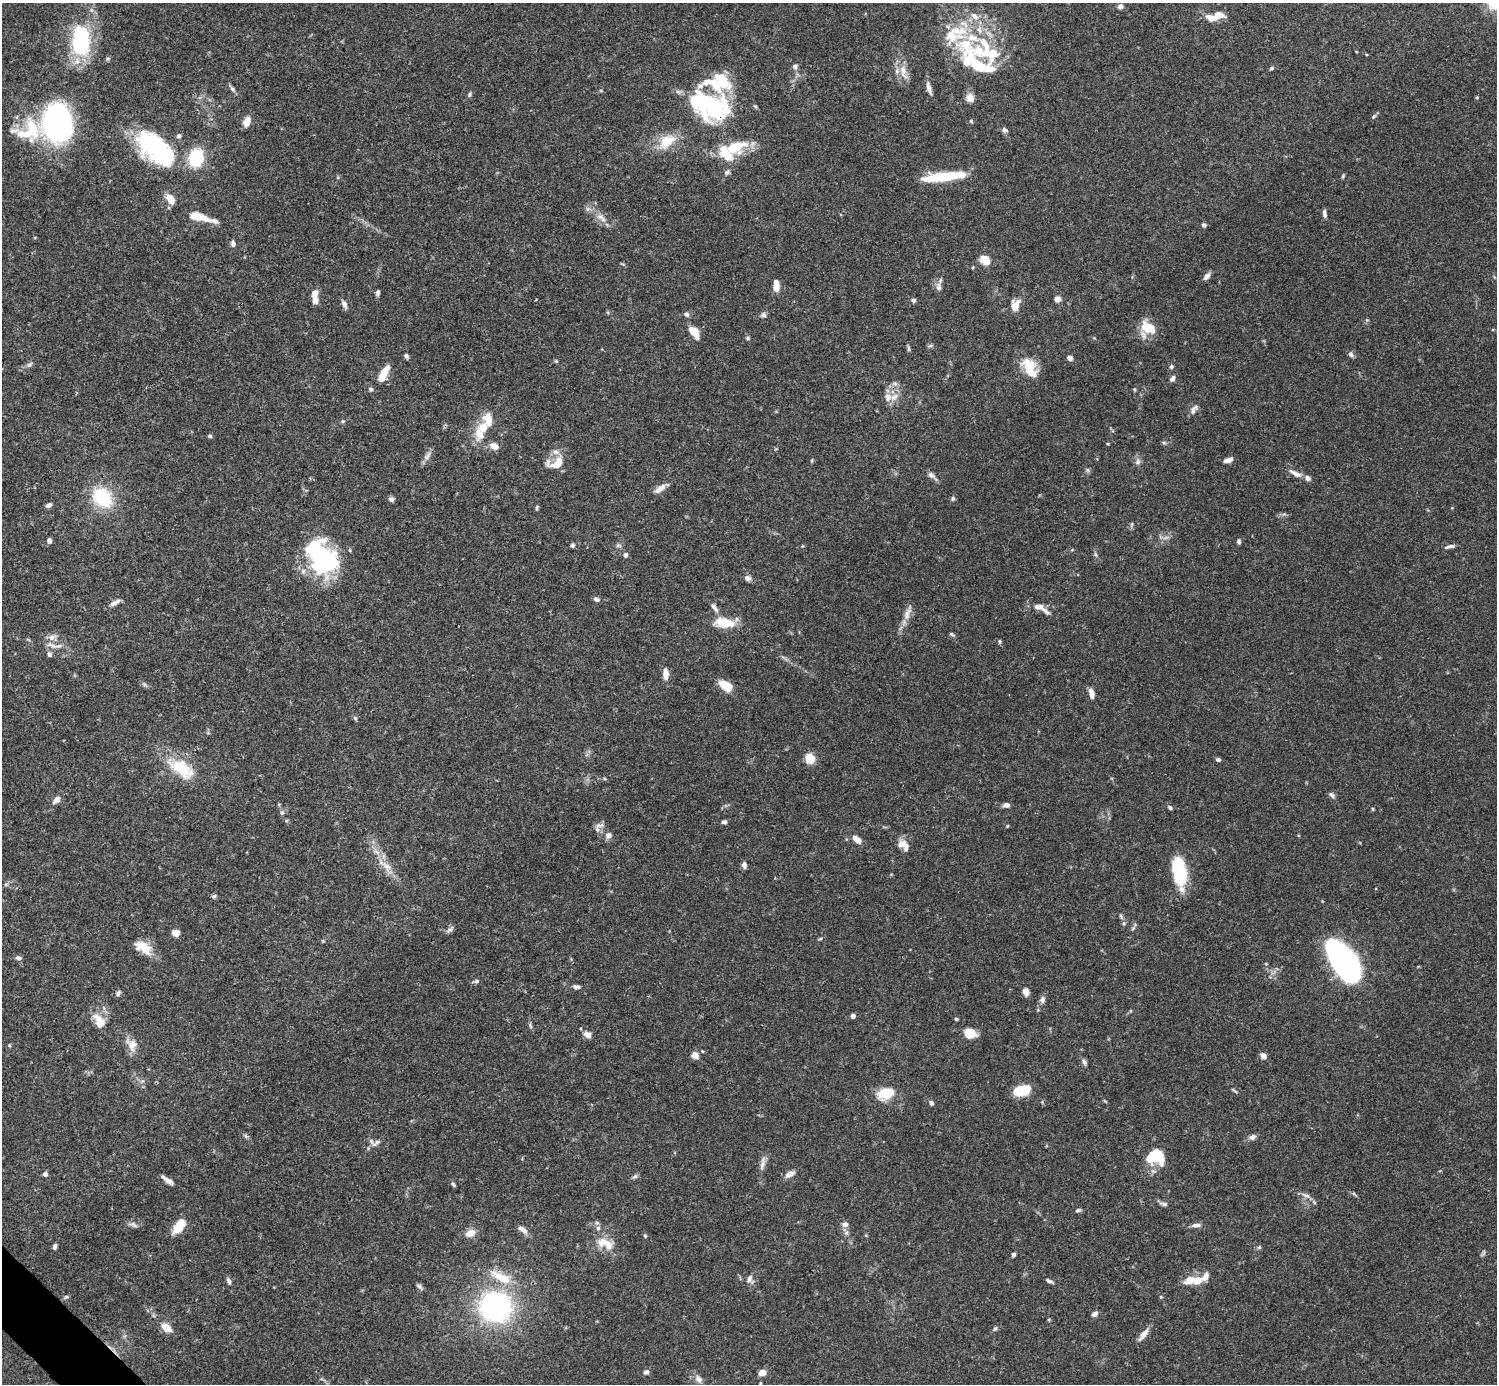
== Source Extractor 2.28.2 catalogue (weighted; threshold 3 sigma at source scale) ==
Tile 7 of 4 x 4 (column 3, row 2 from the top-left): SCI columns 2990-4484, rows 2920-4301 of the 5982 x 5981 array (HDU 1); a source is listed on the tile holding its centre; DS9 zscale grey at full resolution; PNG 1499 x 1386 px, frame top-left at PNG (2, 3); no overlay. Shown black and unused: <1% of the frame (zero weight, under 3 of 4 exposures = <1% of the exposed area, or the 3 px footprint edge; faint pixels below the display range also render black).
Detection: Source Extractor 2.28.2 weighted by HDU 2 'WHT'; one run over the whole footprint, this tile lists its part. Background 0.0696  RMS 0.0032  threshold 0.0143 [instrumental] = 3 sigma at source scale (4.5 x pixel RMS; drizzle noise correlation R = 1.50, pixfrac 1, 0.05/0.05 arcsec/px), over >= 5 px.
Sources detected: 233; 1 too faint to see at this stretch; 8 inside a brighter object's white glare — not listed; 29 inside a brighter listed object's ellipse — not listed separately; the other 195 listed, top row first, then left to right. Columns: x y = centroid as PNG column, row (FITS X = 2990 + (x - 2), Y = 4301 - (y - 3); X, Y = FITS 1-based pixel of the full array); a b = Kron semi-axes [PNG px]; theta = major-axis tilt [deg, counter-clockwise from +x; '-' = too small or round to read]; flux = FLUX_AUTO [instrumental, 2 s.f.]
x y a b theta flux
1120 6 6 5 - 1.3
1219 15 21 7 5 4.5
81 43 32 22 -74 26
989 51 53 36 -55 27
795 66 7 7 - 0.99
1272 68 6 4 28 0.49
903 72 26 9 -71 3.9
723 82 27 15 -73 13
929 88 17 5 -74 1.8
232 89 11 5 -52 0.87
469 94 7 5 87 0.53
1477 97 5 3 - 0.28
970 98 11 10 - 2.3
700 102 72 25 -18 28
1374 116 8 4 45 0.57
247 121 11 7 68 2.9
971 121 5 5 - 0.42
1005 130 8 6 -36 0.88
28 131 125 48 22 56
667 141 25 14 42 7.8
155 147 47 28 -51 35
736 147 31 16 22 11
196 158 18 14 76 14
727 172 8 6 31 0.83
943 176 41 8 6 19
1343 176 6 4 50 0.41
171 199 11 7 -61 4.1
1324 213 10 5 -81 1.1
198 216 18 6 -15 8.7
601 218 19 8 -41 3.1
1204 225 5 5 - 0.76
233 244 7 5 -80 1.1
985 260 10 8 -42 4.8
1207 276 9 6 46 1.5
776 286 12 6 -86 3.4
939 287 12 7 -82 1.6
378 292 7 5 88 0.76
315 295 14 6 -88 4.4
1058 299 7 6 - 1.7
913 300 6 5 - 0.86
344 304 10 5 -67 1.4
1015 305 15 11 68 3.4
686 314 7 5 -19 1
763 315 8 6 17 0.87
1148 328 20 12 -32 7.4
694 332 17 9 -55 3.6
748 338 6 4 -23 0.51
930 346 7 4 19 0.5
909 348 8 4 -74 0.59
1351 354 7 6 - 1
406 356 5 5 - 0.77
1070 358 4 4 - 1.9
556 361 6 4 -44 0.4
29 364 10 5 41 0.87
1030 365 19 13 0 5.1
1171 367 5 5 - 0.73
384 373 20 7 62 5.3
1172 379 8 5 56 1
895 383 8 7 - 1.1
370 389 7 5 -27 0.57
1134 389 5 4 - 0.34
894 397 15 8 29 2.6
1194 409 14 7 54 1.4
343 421 6 4 43 0.42
480 434 21 15 -80 5.7
210 436 5 4 - 0.53
1164 443 7 4 -1 0.52
494 446 11 8 -26 2.3
427 456 15 6 52 1.6
1228 460 10 5 20 1.7
1138 462 8 8 - 1.1
556 463 23 12 13 5.1
1295 473 20 7 -29 2.2
931 475 10 6 -32 1.3
660 488 16 7 35 2.3
102 497 21 16 -48 19
953 498 6 5 - 0.66
391 499 7 6 - 0.85
49 505 7 5 30 1.1
537 507 7 4 83 0.47
1132 524 8 3 71 0.5
49 541 5 5 - 1.1
1239 541 6 5 - 0.66
572 545 5 4 - 0.68
618 545 8 5 -16 0.72
1449 546 14 4 13 1.1
315 550 48 22 -84 27
625 555 5 5 - 1.1
1095 555 8 3 -71 0.6
747 578 8 6 -17 1.4
596 599 9 5 -22 0.86
115 603 15 6 28 1.6
714 608 14 6 -53 1.4
1040 608 23 7 -29 3.4
907 613 26 7 72 3
724 623 29 13 -6 7.1
952 634 7 4 -30 0.48
51 637 10 8 12 1.8
999 641 7 3 -90 0.41
51 645 21 6 -21 2.4
49 654 7 6 - 0.95
665 674 12 6 90 3
144 684 6 5 - 0.62
726 686 12 7 -32 7.7
1091 693 11 6 -78 2.3
355 718 6 5 - 0.56
810 758 10 9 - 4.6
1218 759 5 4 - 0.8
181 768 35 17 -34 14
1332 795 8 5 -40 1
56 800 9 6 47 2.1
1006 805 7 5 6 1.5
1170 808 6 5 - 0.65
1373 809 4 4 - 0.33
282 812 7 6 - 0.77
724 822 6 5 - 0.87
600 825 15 5 9 1.2
1007 826 4 3 - 0.28
608 835 9 9 - 1.6
857 839 12 6 -41 2.4
903 845 17 10 -48 3
377 852 12 5 -40 1.7
744 865 8 6 -83 1.1
387 866 13 8 -14 2.5
1179 871 21 9 -77 34
214 896 7 4 15 0.64
1121 916 9 4 -64 0.62
1133 928 7 4 45 0.55
450 930 11 6 37 0.98
175 933 7 6 - 2.4
820 939 6 3 19 0.37
143 947 22 12 -30 5.7
18 958 7 5 -5 0.94
1344 962 35 17 -57 130
476 981 8 5 13 0.77
576 987 10 6 -8 0.97
1026 992 7 6 - 2.4
118 993 7 5 62 0.8
1042 999 10 7 79 1.2
853 1016 4 4 - 1.6
956 1019 4 3 - 0.43
99 1021 21 12 -60 5.1
530 1025 9 4 -72 0.67
970 1034 14 11 -13 4.1
588 1035 10 7 -36 1.8
9 1045 5 4 - 0.33
132 1045 19 13 -64 3.5
695 1055 8 7 - 2.2
1263 1056 7 6 - 1.6
1084 1062 9 5 -67 0.83
1021 1090 16 9 16 9.7
1234 1091 10 2 -41 0.47
886 1093 18 11 21 8.9
931 1103 6 5 - 0.81
246 1136 7 5 -47 0.63
1252 1137 9 7 23 1.2
376 1142 17 6 39 1.5
1159 1157 24 19 9 8.8
763 1163 22 6 78 2
45 1174 4 4 - 1.4
790 1174 12 7 32 2
635 1176 8 5 30 0.68
168 1180 14 6 -31 1.7
454 1185 6 4 -46 0.57
1306 1195 14 5 -23 1.4
1164 1204 11 5 -12 0.98
1078 1210 8 4 13 0.6
845 1224 9 7 0 1.3
133 1225 14 6 -21 1.1
1196 1225 15 5 4 1.3
179 1226 14 7 52 9.3
523 1230 14 6 -38 1.8
470 1233 11 8 17 2.9
846 1233 8 6 -70 0.94
645 1236 5 4 - 0.47
605 1243 27 14 -23 5.8
55 1246 6 4 81 0.8
1259 1247 6 5 - 0.52
1483 1253 10 4 62 0.57
1013 1255 5 4 - 0.8
750 1279 13 9 -84 1.8
1198 1280 13 9 18 4
229 1281 9 5 -66 0.89
1049 1281 10 4 -24 0.8
419 1287 11 4 -39 0.8
66 1297 6 4 17 0.48
1161 1297 5 3 - 0.33
495 1307 33 31 -11 57
1095 1314 7 6 - 1.2
166 1327 12 8 -35 3.6
995 1328 7 4 62 0.58
1143 1334 17 6 51 2.4
646 1372 7 6 - 0.87
762 1372 7 5 20 2.8
699 1379 10 8 -53 1.8
Overlapping masked pixels (flux is a lower limit): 2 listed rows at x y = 700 102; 28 131
Isophote crosses this tile's border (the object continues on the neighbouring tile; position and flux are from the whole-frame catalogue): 1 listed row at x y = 28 131